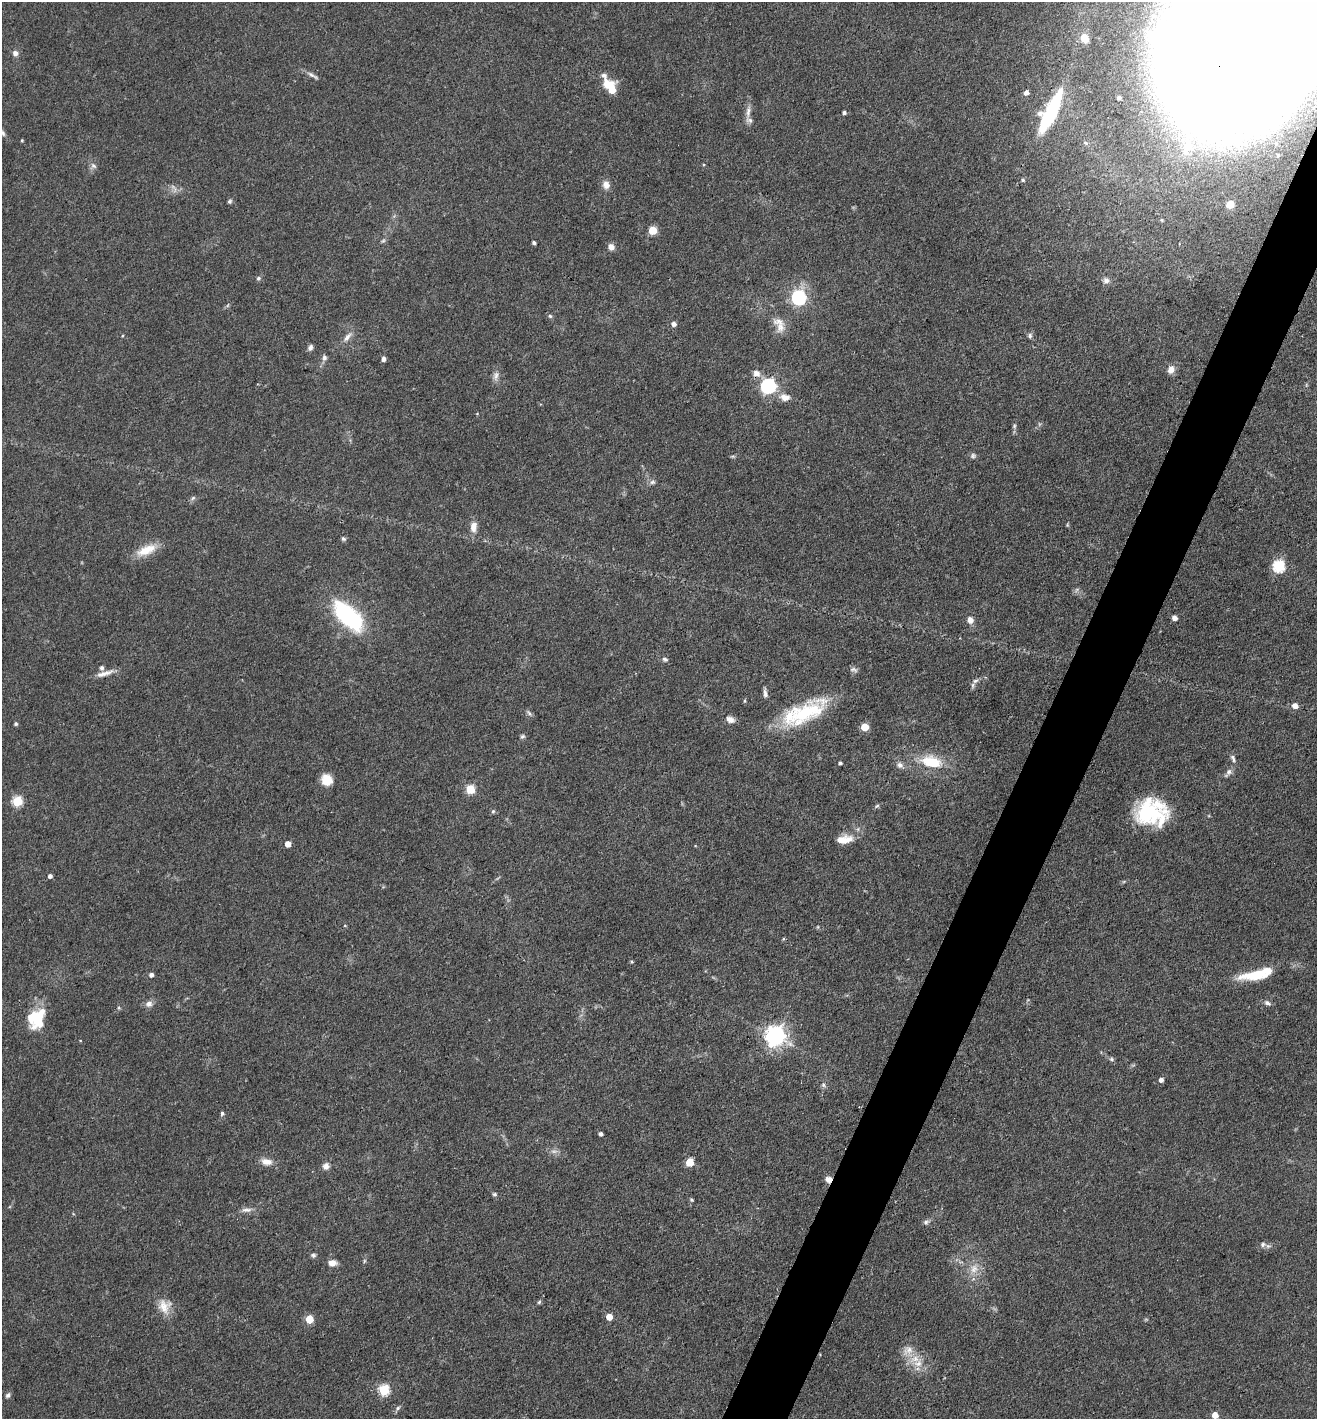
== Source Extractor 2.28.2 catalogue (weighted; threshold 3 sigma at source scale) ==
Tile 10 of 4 x 4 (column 2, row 3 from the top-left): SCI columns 1459-2773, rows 1420-2836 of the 5683 x 5673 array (HDU 1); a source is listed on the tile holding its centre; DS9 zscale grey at full resolution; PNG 1319 x 1421 px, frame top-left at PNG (2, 2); no overlay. Shown black and unused: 4% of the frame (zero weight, under 3 of 4 exposures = <1% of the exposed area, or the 3 px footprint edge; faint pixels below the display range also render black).
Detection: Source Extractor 2.28.2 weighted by HDU 2 'WHT'; one run over the whole footprint, this tile lists its part. Background 0.109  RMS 0.0045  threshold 0.02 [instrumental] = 3 sigma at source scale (4.5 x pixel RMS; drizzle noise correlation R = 1.50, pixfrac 1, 0.05/0.05 arcsec/px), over >= 5 px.
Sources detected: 128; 2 too faint to see at this stretch — not listed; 5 inside a brighter listed object's ellipse — not listed separately; the other 121 listed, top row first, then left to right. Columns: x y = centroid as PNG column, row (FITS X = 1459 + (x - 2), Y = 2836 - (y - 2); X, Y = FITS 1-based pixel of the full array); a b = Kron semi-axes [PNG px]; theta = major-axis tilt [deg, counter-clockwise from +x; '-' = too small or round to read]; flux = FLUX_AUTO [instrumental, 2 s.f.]
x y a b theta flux
1084 38 11 8 -65 4.8
1240 46 110 81 59 3800
15 53 7 7 - 1.9
312 75 17 5 -29 1.9
604 75 9 6 -36 1.8
611 88 14 7 -58 15
1026 92 5 4 - 2
1119 98 5 5 - 1.6
1051 111 44 10 65 42
748 112 21 6 82 3.2
844 112 4 4 - 1.1
3 133 10 6 -57 1.5
22 140 4 3 - 0.47
1188 147 24 15 68 13
93 166 9 7 -44 1.6
1023 180 5 4 - 0.7
606 185 11 9 -75 3
230 201 6 5 - 0.88
1230 204 8 7 - 4.9
1162 220 4 4 - 0.52
652 230 5 5 - 16
383 241 6 4 42 0.79
534 243 4 3 - 1.1
611 247 7 6 - 2.9
258 278 6 5 - 0.87
1106 280 9 7 -25 1.9
799 297 7 7 - 72
550 316 5 5 - 0.76
674 324 5 5 - 1.9
780 327 17 13 81 5.4
1030 336 7 5 89 1.1
347 337 17 7 50 2.9
310 347 7 5 60 1.6
324 358 8 6 -80 1.4
383 359 5 4 - 1.5
1171 369 10 8 61 3.2
756 373 11 9 -32 3
496 376 13 8 73 2.4
768 386 6 6 - 110
785 397 13 9 -3 3.9
477 414 5 3 - 0.35
1014 426 6 5 - 0.76
733 456 6 4 18 0.6
973 456 8 7 - 1.1
652 482 8 6 3 1.2
193 498 7 5 45 0.95
1067 525 6 3 72 0.43
473 527 13 8 83 3.9
343 539 6 5 - 0.87
146 550 28 12 23 9.2
1279 566 6 6 - 53
348 616 39 18 -44 49
1175 618 4 4 - 2.7
970 620 9 8 - 2.7
665 659 8 6 -29 1.2
102 668 5 5 - 1.2
854 669 11 6 -14 1.3
104 673 26 6 16 3.8
975 681 9 6 19 1.5
765 693 12 5 -83 1.6
745 701 5 4 - 0.61
1295 706 6 5 - 3.1
529 713 9 4 -46 1.1
804 713 55 20 25 35
730 719 11 7 -25 2.7
16 724 4 4 - 0.85
865 727 5 5 - 13
522 736 7 5 33 0.94
1233 758 11 5 -67 1.5
931 762 28 15 -12 16
840 763 3 3 - 0.97
900 765 9 8 - 2.1
1228 773 15 6 50 2.1
327 780 9 9 - 9.3
470 789 5 5 - 19
17 801 5 5 - 32
877 806 7 4 44 0.72
493 811 5 5 - 0.7
1150 813 33 25 -15 36
844 839 19 9 8 7.2
288 844 5 4 - 4.2
50 876 4 4 - 1.5
345 925 5 3 - 0.4
783 939 5 4 - 0.48
632 962 5 4 - 0.53
151 975 4 4 - 1.7
1256 975 36 11 8 16
1267 1003 10 6 -27 1.5
149 1004 9 8 - 2.3
119 1008 5 4 - 0.54
36 1018 23 17 68 17
775 1036 7 7 - 270
80 1040 4 2 - 0.27
1111 1059 5 5 - 0.8
1161 1080 5 4 - 2
823 1085 6 5 - 0.99
222 1113 5 5 - 1
601 1134 4 4 - 1.3
267 1162 14 8 -11 3.8
690 1162 5 5 - 14
326 1166 9 9 - 2.1
828 1179 7 7 - 2.8
494 1194 6 5 - 0.89
691 1200 5 5 - 0.63
246 1210 15 6 0 2.3
926 1222 8 6 27 1.3
1263 1244 8 7 - 1.6
313 1255 6 5 - 1.1
364 1261 6 4 71 0.6
332 1263 8 6 -4 4
974 1269 13 11 74 4.8
539 1302 5 5 - 0.72
164 1306 19 16 -71 6.6
609 1317 5 5 - 6.6
309 1319 5 5 - 13
908 1350 15 11 24 4.6
915 1359 17 10 16 5.7
384 1390 6 5 - 37
8 1395 7 5 52 1
398 1408 7 5 46 0.95
1215 1415 5 5 - 5
Overlapping masked pixels (flux is a lower limit): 3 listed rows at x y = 1240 46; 1051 111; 828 1179
Isophote crosses this tile's border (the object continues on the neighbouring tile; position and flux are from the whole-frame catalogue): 2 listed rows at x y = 1240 46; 3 133